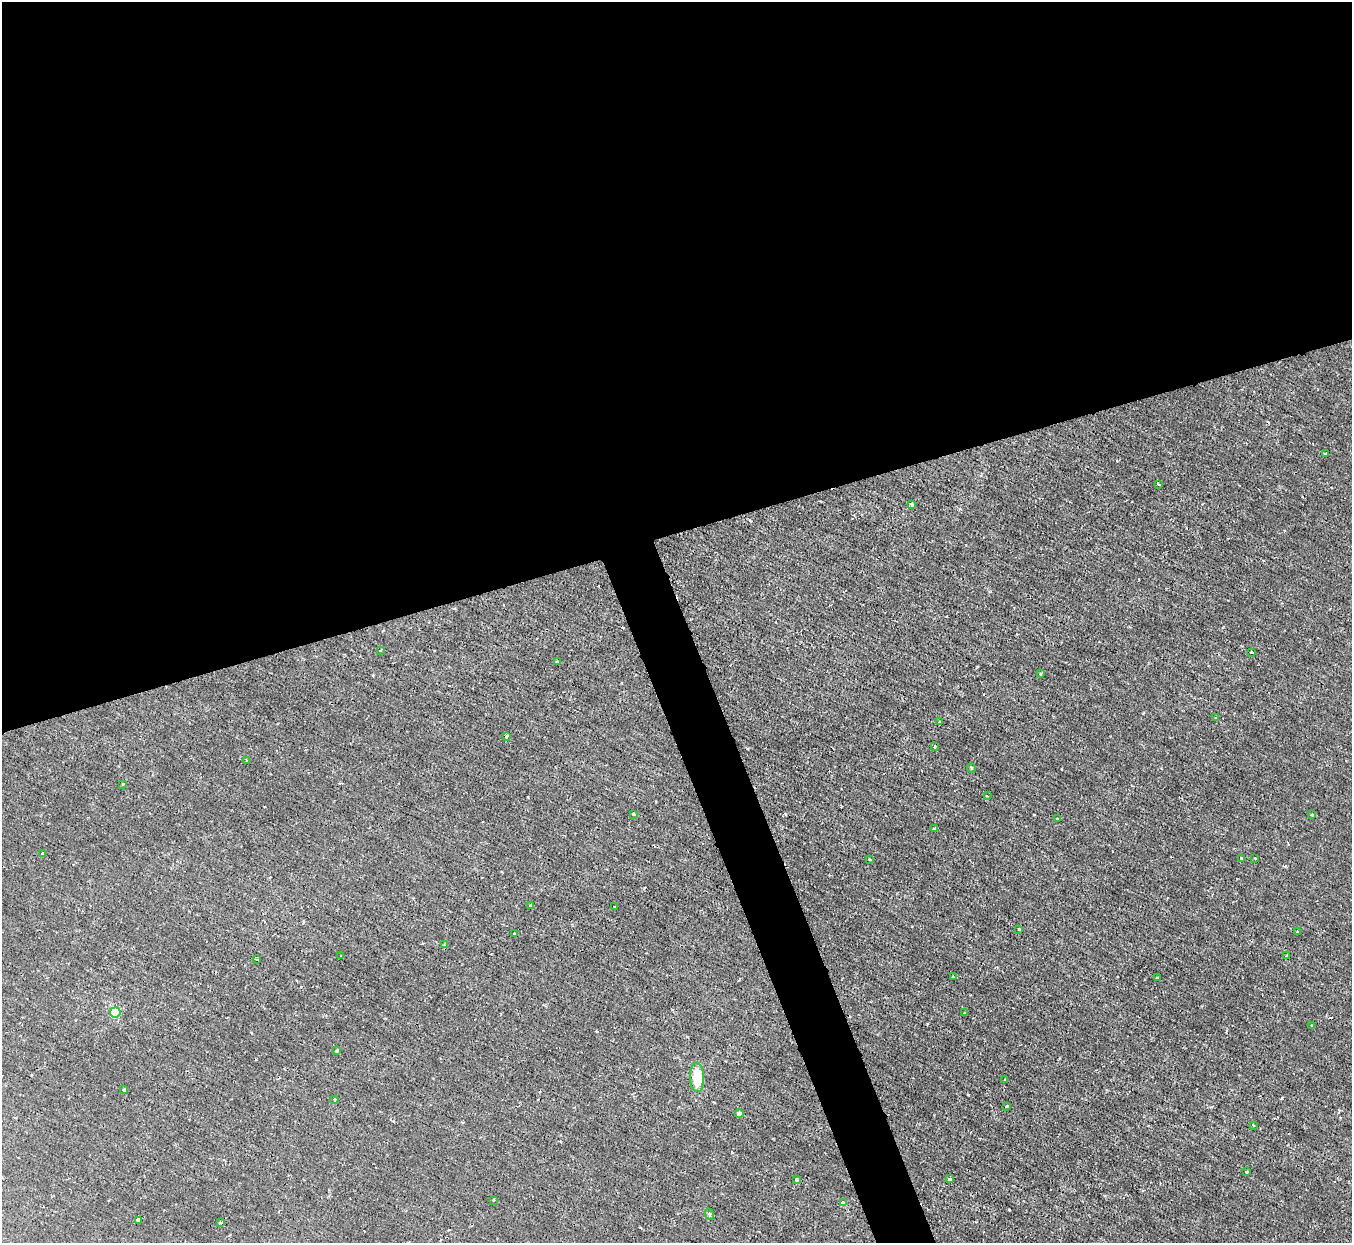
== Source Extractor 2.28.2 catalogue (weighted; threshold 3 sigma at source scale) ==
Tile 2 of 4 x 4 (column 2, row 1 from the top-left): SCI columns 1351-2700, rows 3870-5110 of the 5399 x 5386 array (HDU 1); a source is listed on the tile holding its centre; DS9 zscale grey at full resolution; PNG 1354 x 1245 px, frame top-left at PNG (2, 2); each listed source drawn as its Kron ellipse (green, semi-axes under 4 px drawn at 4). Shown black and unused: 45% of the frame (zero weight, under 2 of 3 exposures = <1% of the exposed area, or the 3 px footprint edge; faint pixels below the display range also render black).
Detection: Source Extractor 2.28.2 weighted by HDU 2 'WHT'; one run over the whole footprint, this tile lists its part. Background 0.00163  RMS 0.0014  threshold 0.00635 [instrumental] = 3 sigma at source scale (4.5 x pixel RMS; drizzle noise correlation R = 1.50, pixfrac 1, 0.05/0.05 arcsec/px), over >= 5 px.
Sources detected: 54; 1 cosmic-ray / hot-pixel residue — neither listed nor drawn; the other 53 listed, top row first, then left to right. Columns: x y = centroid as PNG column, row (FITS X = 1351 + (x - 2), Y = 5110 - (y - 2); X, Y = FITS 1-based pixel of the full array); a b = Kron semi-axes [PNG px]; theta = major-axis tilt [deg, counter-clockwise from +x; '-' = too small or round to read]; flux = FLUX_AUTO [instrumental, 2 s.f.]
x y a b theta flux
1326 454 3 3 - 0.21
1159 484 4 2 - 0.16
912 504 3 3 - 0.43
380 650 3 2 - 0.14
1252 652 3 2 - 0.16
557 662 3 3 - 0.2
1040 674 3 3 - 0.12
1216 718 3 3 - 0.14
940 722 3 3 - 0.19
506 736 4 3 - 0.35
935 747 4 3 - 0.13
247 760 2 2 - 0.12
971 768 4 3 - 0.16
123 784 3 3 - 0.2
987 796 3 2 - 0.1
634 814 3 3 - 0.41
1311 815 3 3 - 0.16
1058 819 3 3 - 0.2
934 829 3 3 - 0.2
42 854 3 3 - 0.38
1242 858 4 3 - 0.18
1255 858 3 3 - 0.11
869 859 3 2 - 0.13
531 905 2 2 - 0.11
614 907 2 2 - 0.17
1019 929 3 2 - 0.11
1297 931 3 2 - 0.11
514 934 3 3 - 0.28
444 945 3 3 - 0.16
1287 955 2 2 - 0.15
341 956 3 2 - 0.14
257 959 3 3 - 0.19
953 977 3 3 - 0.12
1158 978 4 3 - 0.11
115 1012 5 5 - 5.8
965 1013 3 3 - 0.16
1312 1026 3 3 - 0.35
337 1051 4 3 - 0.24
697 1077 15 7 -88 3.3
1005 1079 3 2 - 0.085
124 1089 3 3 - 0.39
334 1099 3 2 - 0.19
1007 1106 3 3 - 0.17
739 1113 4 4 - 0.69
1253 1125 3 2 - 0.12
1247 1172 3 2 - 0.13
796 1179 4 3 - 0.5
949 1179 3 2 - 0.28
493 1200 3 2 - 0.12
843 1203 4 4 - 0.72
709 1214 6 4 -72 0.17
138 1220 4 3 - 0.77
220 1223 4 3 - 0.17